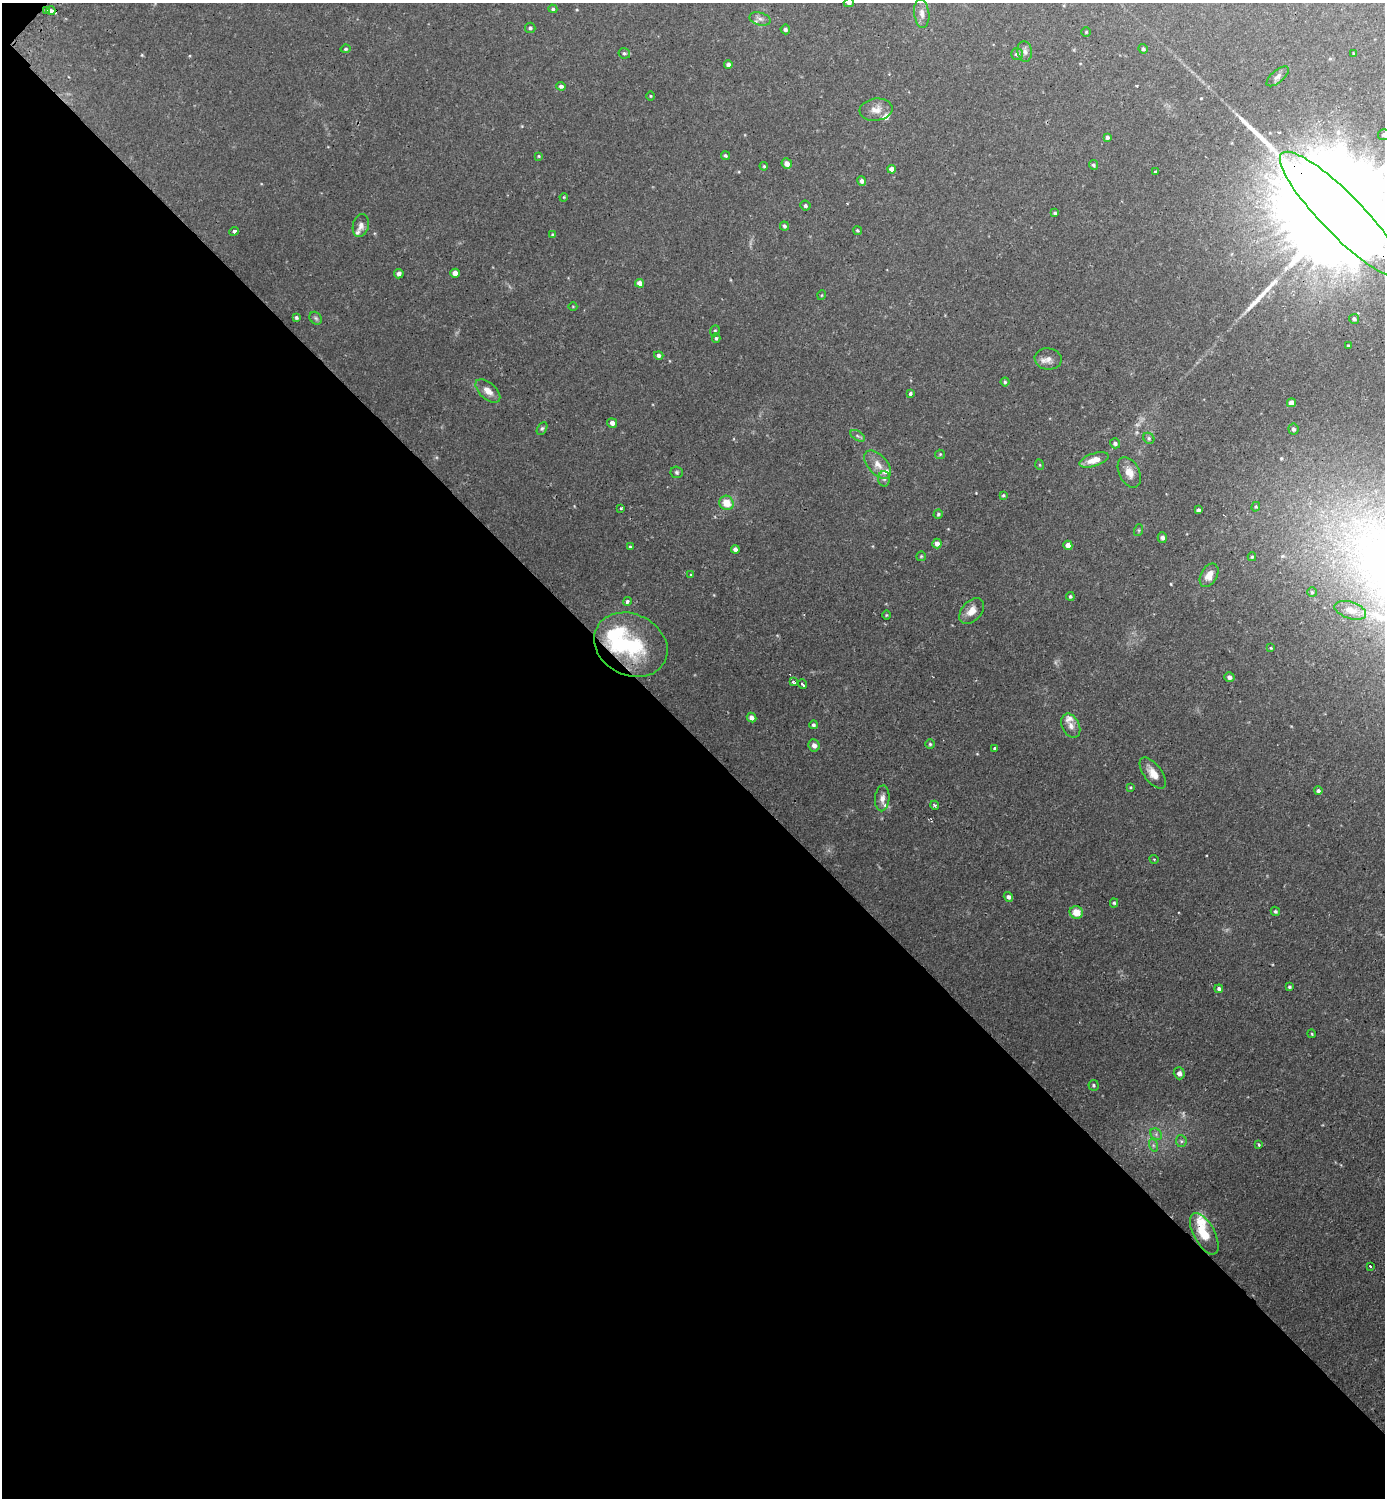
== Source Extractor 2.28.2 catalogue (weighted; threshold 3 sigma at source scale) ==
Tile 9 of 4 x 4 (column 1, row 3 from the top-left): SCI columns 176-1558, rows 1515-3010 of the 6025 x 6022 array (HDU 1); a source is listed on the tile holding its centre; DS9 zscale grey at full resolution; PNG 1387 x 1500 px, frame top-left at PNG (2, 3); each listed source drawn as its Kron ellipse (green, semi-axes under 4 px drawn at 4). Shown black and unused: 51% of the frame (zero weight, under 2 of 3 exposures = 3% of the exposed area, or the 3 px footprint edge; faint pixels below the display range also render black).
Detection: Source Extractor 2.28.2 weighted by HDU 2 'WHT'; one run over the whole footprint, this tile lists its part. Background 0.0441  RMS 0.0046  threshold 0.0207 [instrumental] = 3 sigma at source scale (4.5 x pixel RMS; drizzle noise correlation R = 1.50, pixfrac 1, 0.05/0.05 arcsec/px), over >= 5 px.
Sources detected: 135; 1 too faint to see at this stretch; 1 inside a brighter object's white glare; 1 cosmic-ray / hot-pixel residue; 1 long thin detection or spike segment (spike, bleed or trail) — neither listed nor drawn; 8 inside a brighter listed object's ellipse — not listed separately; the other 123 listed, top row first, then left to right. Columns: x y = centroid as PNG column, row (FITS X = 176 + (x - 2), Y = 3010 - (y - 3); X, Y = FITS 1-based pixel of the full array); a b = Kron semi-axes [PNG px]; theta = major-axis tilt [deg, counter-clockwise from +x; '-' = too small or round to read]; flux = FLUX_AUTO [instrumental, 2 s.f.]
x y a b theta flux
849 3 5 4 - 1.1
553 9 5 4 - 0.79
46 10 3 3 - 0.86
51 11 4 3 - 2.7
922 13 14 7 -83 2.9
760 19 11 6 -15 1.9
530 28 5 5 - 0.98
785 29 5 5 - 0.88
1086 32 5 4 - 0.53
346 49 5 4 - 0.69
1143 49 5 4 - 0.87
1025 51 10 7 -82 1.8
624 53 6 5 - 0.78
1353 53 4 2 - 0.29
1017 54 6 6 - 1.7
728 65 4 4 - 1.6
1278 76 13 6 40 1.6
561 86 4 4 - 1.3
650 96 5 3 - 0.42
876 110 16 11 7 4.2
1384 135 5 5 - 0.95
1107 137 4 4 - 1
539 156 4 4 - 0.41
725 156 4 4 - 0.7
787 164 5 5 - 3.1
1093 165 5 4 - 0.81
764 166 4 3 - 0.48
892 169 4 4 - 3.6
1155 172 3 3 - 0.44
862 181 5 4 - 1.4
564 197 4 3 - 0.37
805 206 5 5 - 1
1055 213 3 3 - 0.66
1342 215 85 20 -46 40000
361 225 12 8 76 2.4
784 226 4 4 - 1
857 230 5 4 - 0.66
234 231 5 4 - 1.1
553 235 4 3 - 0.77
455 273 4 4 - 3.4
399 274 5 4 - 1.5
640 283 4 4 - 3.3
822 295 5 3 - 0.39
573 307 4 3 - 0.32
296 317 4 4 - 0.79
316 318 7 5 -45 0.92
1354 319 5 4 - 1.1
715 331 6 4 69 0.64
716 338 5 4 - 0.69
1348 346 4 3 - 0.38
659 355 4 4 - 1.3
1048 359 13 10 -9 2.9
1005 382 4 4 - 0.63
488 391 15 8 -42 3.8
910 394 4 3 - 0.94
1291 403 4 4 - 2.3
612 423 5 4 - 2.2
542 428 7 4 62 0.83
1293 429 6 5 - 1.1
858 436 8 4 -31 0.98
1149 438 6 5 - 0.83
1115 443 5 5 - 1.2
940 454 5 4 - 0.48
1094 460 15 6 18 5.5
878 465 17 9 -48 4.7
1040 465 5 3 - 0.43
677 472 6 5 - 0.86
1129 472 16 10 -64 4.4
884 479 7 6 - 1.1
1003 495 4 3 - 0.53
726 503 7 7 - 6.5
1256 507 5 4 - 0.54
621 508 3 3 - 0.6
1198 510 4 3 - 0.95
938 514 5 4 - 0.59
1139 530 6 4 72 0.53
1162 537 5 4 - 1.4
937 543 5 4 - 2.6
1068 545 4 4 - 3
630 547 4 4 - 0.44
735 549 4 4 - 1.8
921 556 5 4 - 0.53
1252 557 4 4 - 0.58
691 574 3 3 - 0.78
1209 575 13 8 61 4.3
1312 592 5 4 - 0.64
1070 596 4 4 - 0.69
627 602 4 3 - 2
1350 610 16 8 -17 4.3
972 611 15 9 47 4.6
886 615 5 3 - 0.38
631 645 38 30 -27 36
1271 648 4 4 - 0.38
1229 677 5 4 - 1.5
793 682 4 3 - 1.3
802 684 5 2 - 0.91
752 718 5 4 - 2.2
813 725 4 4 - 0.87
1071 726 13 8 -63 2.9
930 744 5 5 - 0.67
814 745 6 5 - 1.9
994 748 3 3 - 0.52
1153 773 18 9 -53 5
1130 787 4 3 - 0.43
1318 791 4 4 - 1
882 798 13 7 85 2.6
935 805 5 3 - 0.72
1154 859 4 3 - 0.33
1008 897 5 4 - 1.3
1114 903 4 4 - 0.63
1275 911 5 4 - 0.76
1076 912 7 6 - 5.7
1289 987 4 3 - 0.64
1219 989 4 4 - 1
1312 1034 4 3 - 0.41
1179 1073 6 5 - 2.3
1093 1085 5 5 - 0.78
1156 1134 6 5 - 1
1181 1141 6 5 - 0.8
1259 1144 3 3 - 0.64
1153 1145 7 4 -72 0.86
1204 1234 23 10 -62 11
1370 1266 3 3 - 0.76
Overlapping masked pixels (flux is a lower limit): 4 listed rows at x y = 46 10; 51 11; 1342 215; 631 645
Isophote crosses this tile's border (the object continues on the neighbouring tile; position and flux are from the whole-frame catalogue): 3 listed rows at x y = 849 3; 1384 135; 1342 215